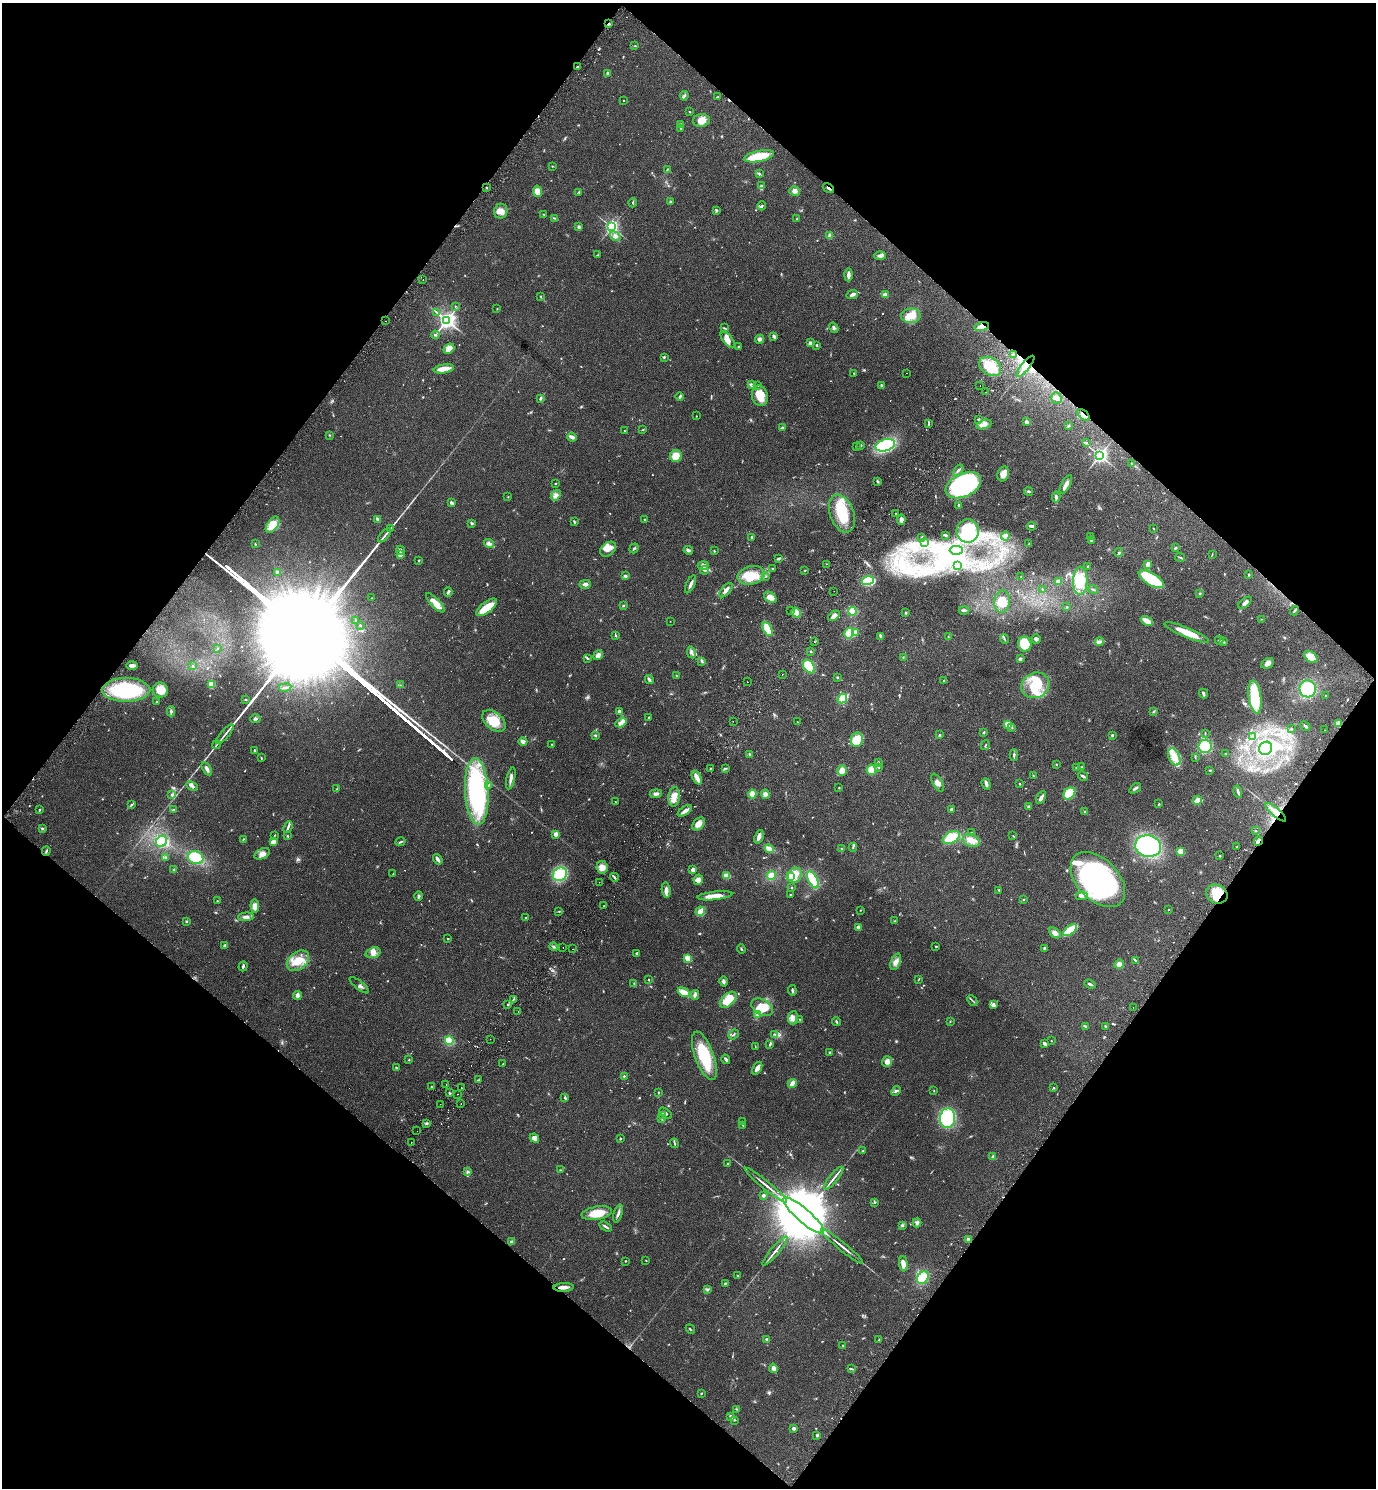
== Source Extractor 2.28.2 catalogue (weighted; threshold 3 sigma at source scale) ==
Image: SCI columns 204-5698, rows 43-5983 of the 6042 x 6022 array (HDU 1 of 3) = the unmasked area's bounding box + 8 px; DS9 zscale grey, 4 x 4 block average (1 PNG px = mean of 4 x 4 image px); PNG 1378 x 1490 px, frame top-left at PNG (2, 3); each listed source drawn as its Kron ellipse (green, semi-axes under 4 px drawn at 4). Shown black and unused: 50% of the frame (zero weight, under 2 of 3 exposures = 3% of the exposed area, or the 3 px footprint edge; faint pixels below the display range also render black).
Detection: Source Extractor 2.28.2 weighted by HDU 2 'WHT'. Background 0.0878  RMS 0.008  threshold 0.036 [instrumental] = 3 sigma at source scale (4.5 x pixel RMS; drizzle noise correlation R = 1.50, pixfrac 1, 0.05/0.05 arcsec/px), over >= 5 px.
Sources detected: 812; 7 too faint to see at this stretch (4 x 4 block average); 16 inside a brighter object's white glare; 10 cosmic-ray / hot-pixel residue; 2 long thin detections or spike segments (spike, bleed or trail) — neither listed nor drawn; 13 coinciding with a brighter row at this scale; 50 inside a brighter listed object's ellipse — not listed separately; of the other 714, all 500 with FLUX_AUTO >= 2.2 (the completeness limit of this list) listed and drawn (214 fainter detections not listed), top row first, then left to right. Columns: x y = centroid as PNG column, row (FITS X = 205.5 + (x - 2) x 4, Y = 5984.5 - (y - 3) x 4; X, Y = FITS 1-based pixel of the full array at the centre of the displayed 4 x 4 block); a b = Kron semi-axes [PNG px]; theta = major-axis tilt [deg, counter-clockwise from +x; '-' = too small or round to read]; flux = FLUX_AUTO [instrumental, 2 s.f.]
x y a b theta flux
608 24 3 2 - 6.7
635 46 2 2 - 3.4
577 67 2 2 - 8.6
608 73 3 3 - 9.9
684 96 5 2 - 6.2
717 97 3 2 - 3.2
624 100 2 2 - 3
689 112 2 2 - 2.2
701 120 8 6 6 42
681 124 3 2 - 6.8
681 128 3 2 - 3.9
759 156 15 5 12 120
552 166 2 2 - 2.7
667 170 3 2 - 3.4
759 174 3 2 - 4
761 186 4 2 - 6.2
487 188 2 2 - 3.9
828 188 6 2 -34 7.2
537 191 6 4 -81 42
795 191 5 5 - 20
579 192 2 2 - 4
670 201 2 2 - 4.1
633 203 4 2 - 4.5
762 206 4 2 - 6.9
716 210 4 3 - 5.5
501 211 7 6 - 31
544 214 3 2 - 3.9
554 218 3 2 - 3.5
797 219 3 2 - 4
579 227 3 3 - 7
612 227 3 2 - 1400
615 236 5 4 - 15
830 236 3 2 - 26
597 255 3 2 - 2.9
880 256 6 3 0 17
848 275 6 2 89 28
423 280 2 2 - 4.6
852 295 6 3 23 18
885 295 3 2 - 21
541 297 2 2 - 2.2
455 306 2 2 - 2.5
497 309 2 2 - 2.6
437 312 2 2 - 2.7
911 316 9 7 2 73
447 320 3 3 - 2800
386 321 2 2 - 3.4
982 327 7 4 13 35
724 328 4 2 - 4.1
834 328 5 3 - 8.8
435 335 4 2 - 6.4
774 336 3 2 - 15
760 339 5 3 - 11
728 340 10 4 -50 31
810 343 2 2 - 52
817 345 3 2 - 4.7
738 347 2 2 - 4.2
449 349 6 4 40 44
1013 355 2 2 - 14
664 357 3 2 - 5.4
990 366 12 8 -33 140
1025 366 13 3 51 41
444 369 10 4 9 43
854 373 2 2 - 3.6
906 373 2 2 - 3.9
751 385 4 3 - 11
980 385 2 2 - 3.6
757 386 2 2 - 3.2
882 386 4 3 - 6.3
986 392 2 2 - 3
680 396 4 2 - 6.8
760 396 10 8 -75 70
540 398 3 2 - 9.3
1056 398 6 5 - 18
1084 415 7 3 -43 17
696 416 2 2 - 2.4
978 420 3 2 - 5.1
1027 422 3 2 - 18
928 424 2 2 - 2.6
984 424 8 4 19 28
1068 426 3 2 - 5.2
782 428 3 3 - 5.2
642 430 2 2 - 2.3
624 431 2 2 - 3.3
330 435 2 2 - 2.7
572 437 5 2 - 29
1086 442 3 2 - 6.9
860 445 2 2 - 6.3
885 445 10 6 17 330
856 446 2 2 - 2.8
1100 455 3 2 - 1900
676 456 6 6 - 53
1132 464 3 2 - 2.9
958 470 6 2 53 8.9
1003 474 7 5 71 39
877 481 3 3 - 5.3
556 483 2 2 - 2.7
963 485 19 11 25 920
1066 485 10 3 63 30
1028 491 4 2 - 5.3
556 495 6 3 51 15
508 497 2 2 - 2.5
1056 497 5 3 - 8.2
451 502 4 3 - 8.6
959 505 4 2 - 4.9
842 514 20 12 -70 170
896 514 2 2 - 12
644 519 2 2 - 9.4
378 520 3 2 - 22
901 520 5 3 - 21
574 522 3 2 - 5.1
472 523 3 2 - 6.1
273 525 9 5 57 84
1032 526 4 3 - 9.9
390 529 4 2 - 5
1153 529 2 2 - 2.2
968 531 11 11 - 260
385 535 8 2 49 11
946 535 4 2 - 4.2
1005 536 4 4 - 21
752 537 3 3 - 4.6
921 537 2 2 - 2.5
1090 537 2 2 - 2.4
1091 541 3 3 - 6.2
489 543 5 4 - 14
925 543 2 2 - 2.2
255 544 3 2 - 3.4
1029 544 2 2 - 2.6
634 548 5 2 - 7.4
1176 548 3 2 - 3.9
608 549 9 6 40 41
400 550 4 3 - 7.9
688 550 5 3 - 11
714 550 3 2 - 3.2
956 550 6 4 -1 27
1119 552 5 3 - 6.8
401 554 4 3 - 22
1212 554 4 2 - 2.6
1180 557 5 2 - 5.3
779 558 4 3 - 6.1
419 560 3 2 - 4.7
826 564 2 2 - 5.9
1148 564 2 2 - 120
703 565 5 3 - 13
957 565 3 2 - 4.3
1088 566 2 2 - 4
772 569 2 2 - 2.2
704 570 4 2 - 6
805 570 3 2 - 2.7
278 572 2 2 - 55
751 575 14 9 14 90
1249 575 3 2 - 3.1
625 576 3 3 - 6.6
1021 576 2 2 - 2.2
766 577 3 2 - 2.3
1151 579 14 6 -30 230
868 581 6 4 18 150
1080 581 14 7 88 120
1058 582 4 3 - 24
585 584 6 4 2 15
690 584 9 2 65 16
1042 589 3 2 - 2.5
1093 589 5 2 - 4.7
726 590 9 2 50 25
834 591 2 2 - 2.8
448 592 4 2 - 7.4
1200 594 3 2 - 4.4
770 597 7 4 -37 43
372 598 2 2 - 2.5
1002 602 11 8 84 54
435 603 12 4 -46 53
1245 603 8 3 39 20
623 606 3 2 - 4.1
486 607 12 5 38 93
1067 607 2 2 - 3
964 610 5 3 - 11
1295 610 5 2 - 6.5
790 611 2 2 - 2.2
852 611 4 4 - 59
796 613 5 4 - 52
906 613 2 2 - 22
834 616 6 3 39 37
1261 619 2 2 - 2.3
356 620 2 2 - 4.1
670 621 2 2 - 2.6
1147 621 6 3 -29 58
360 625 2 2 - 3
767 629 7 3 -62 110
1187 632 24 5 -22 88
849 633 5 4 - 76
855 633 3 3 - 52
615 635 3 2 - 4.7
881 636 4 2 - 6
948 637 3 2 - 3.6
1004 639 5 2 - 6.1
1036 639 5 3 - 11
1219 640 4 2 - 3.9
815 642 2 2 - 5.5
1099 642 4 3 - 9.7
1223 642 2 2 - 2.7
1025 644 7 6 - 140
217 648 2 2 - 3.2
811 651 2 2 - 3.9
691 652 6 3 -81 13
598 655 5 4 - 23
903 657 2 2 - 2.6
1311 657 7 5 -37 80
587 658 3 2 - 5.8
1020 659 3 2 - 11
702 661 3 2 - 5.2
1268 663 6 5 - 22
132 666 6 2 0 24
193 666 2 2 - 7.4
809 666 7 5 -56 140
676 675 3 2 - 2.9
782 675 2 2 - 3.1
837 677 3 2 - 4.3
649 679 4 3 - 9.5
944 681 2 2 - 3.8
747 682 2 2 - 2.7
211 684 4 4 - 38
400 685 2 2 - 3.2
1035 685 14 12 25 150
285 688 6 2 9 7.6
1308 689 8 8 - 250
126 690 24 12 0 340
160 690 8 7 - 58
1203 693 5 2 - 13
1325 695 2 2 - 2.5
1255 697 16 6 -82 190
842 698 5 4 - 64
246 700 2 2 - 2.3
157 702 2 2 - 2.8
171 711 5 2 - 9.1
619 711 3 3 - 11
1154 711 4 2 - 3.9
648 717 3 2 - 3.3
255 719 5 3 - 7.8
494 721 13 8 -41 100
733 721 2 2 - 2.5
621 722 6 3 32 16
798 722 2 2 - 2.2
1008 724 3 3 - 58
1338 724 3 3 - 9.7
1305 726 5 3 - 8.1
1012 727 2 2 - 2.8
1291 729 3 2 - 4.6
1324 730 2 2 - 9.4
983 733 3 2 - 3.9
225 734 12 2 49 14
1205 734 3 2 - 2.7
595 735 3 2 - 6.4
940 735 3 2 - 6.3
1113 735 3 2 - 5.1
1253 736 3 2 - 6.2
857 740 7 6 - 86
523 741 4 3 - 23
551 744 2 2 - 2.3
216 745 4 2 - 4.2
985 745 5 2 - 4.2
1205 746 6 6 - 160
1266 748 7 6 - 330
254 751 2 2 - 3.6
749 754 3 2 - 5.1
1226 754 3 2 - 2.6
1014 755 5 2 - 7.8
1174 757 9 5 -66 48
1195 757 3 2 - 3.8
261 758 3 2 - 3.1
878 762 2 2 - 4
1056 764 3 2 - 2.4
879 767 2 2 - 3.2
1081 767 2 2 - 2.8
726 768 4 2 - 5
1076 768 3 2 - 2.4
207 769 7 3 -60 16
711 769 3 2 - 4.4
871 770 5 5 - 53
1210 770 3 2 - 2.9
842 771 5 5 - 42
1034 776 3 2 - 2.4
1083 776 5 2 - 12
697 777 7 2 -64 47
511 778 11 3 77 21
937 783 10 4 -62 25
986 784 6 3 -71 16
1020 784 2 2 - 3.9
488 785 2 2 - 3.2
192 786 6 3 -26 16
839 787 2 2 - 3.1
1135 788 7 2 37 10
337 789 3 2 - 3.7
477 791 33 12 -87 780
1238 791 6 2 -73 12
1069 793 7 5 44 150
656 794 6 3 5 15
752 794 4 3 - 52
765 794 5 4 - 25
172 795 3 2 - 6.5
674 797 10 5 85 42
1041 797 7 3 62 16
1197 800 4 3 - 47
615 801 2 2 - 2.3
1159 804 2 2 - 3.2
131 805 3 2 - 4.2
1029 806 3 3 - 6.1
951 809 4 2 - 6.1
39 810 2 2 - 4.3
173 810 3 2 - 6.4
685 811 8 3 33 19
1084 812 3 2 - 3.6
1276 812 13 3 -41 52
698 824 7 5 49 29
288 827 6 2 68 9.8
42 828 3 2 - 5.9
1255 831 2 2 - 2.5
971 833 2 2 - 4
556 834 2 2 - 83
275 835 2 2 - 2.8
288 836 2 2 - 3.2
1013 836 3 2 - 2.9
759 837 7 3 70 23
951 838 9 5 27 130
243 839 3 2 - 3.2
161 841 6 5 - 120
273 841 4 3 - 18
971 841 9 6 -20 36
1258 841 5 2 - 13
401 842 5 2 - 5.5
1148 846 13 10 -13 520
853 847 4 2 - 5.7
1237 847 2 2 - 2.6
769 849 5 2 - 50
841 849 3 2 - 4.3
46 851 4 2 - 6.6
1181 851 3 3 - 45
262 854 8 5 27 30
1220 856 2 2 - 4.3
165 858 3 2 - 4
196 858 8 6 -21 140
438 859 5 3 - 14
602 867 6 5 - 37
174 870 3 3 - 5.2
693 870 2 2 - 80
393 874 2 2 - 2.2
560 874 7 6 - 180
795 875 8 6 54 40
726 876 4 3 - 59
771 876 4 3 - 69
614 877 4 2 - 7.3
791 877 4 3 - 52
698 880 5 4 - 15
813 880 9 4 -65 180
1098 880 33 20 -46 920
599 882 2 2 - 4
792 887 2 2 - 3.4
666 890 7 3 -82 24
999 891 4 2 - 5.1
1217 894 11 9 -24 100
791 895 2 2 - 5.6
418 896 5 2 - 7.2
715 896 17 4 6 47
1082 896 6 4 1 15
1023 899 2 2 - 2.9
217 901 2 2 - 2.8
255 906 6 4 -86 38
604 906 2 2 - 20
1169 909 2 2 - 2.4
860 910 2 2 - 2.5
559 911 2 2 - 2.5
700 911 5 3 - 37
246 917 8 3 4 20
525 918 3 2 - 4.5
186 921 3 2 - 4.5
895 921 2 2 - 2.8
858 927 3 3 - 12
1070 930 8 3 37 190
1055 933 7 4 -40 25
448 939 2 2 - 3.1
225 945 3 3 - 7.9
936 946 2 2 - 3.9
553 947 4 2 - 8
563 948 2 2 - 2.2
1044 948 3 2 - 6.9
573 949 2 2 - 5.1
741 949 4 2 - 3.8
373 953 8 5 18 25
636 954 2 2 - 23
688 958 4 3 - 56
1136 960 3 2 - 4.2
298 961 12 8 39 78
896 962 9 4 69 24
1119 964 4 4 - 21
243 966 5 2 - 7.9
919 979 2 2 - 2.7
649 980 2 2 - 2.9
724 981 5 3 - 9.5
634 983 2 2 - 2.9
1090 984 6 2 -21 8.4
359 985 12 2 -39 10
792 990 5 2 - 7.1
684 992 6 4 -26 61
695 995 5 3 - 13
297 996 4 3 - 26
513 999 4 2 - 4.9
728 1000 10 6 42 93
972 1001 5 2 - 6.4
508 1005 3 2 - 4.3
993 1005 4 4 - 14
762 1007 12 7 -31 85
1133 1007 2 2 - 3.2
518 1011 2 2 - 2.8
758 1015 4 2 - 8.3
793 1018 6 5 - 26
800 1020 2 2 - 3.1
836 1021 4 2 - 5.6
950 1022 2 2 - 2.6
1085 1026 4 2 - 5.6
1105 1026 3 2 - 6.7
733 1034 6 2 40 5.2
775 1034 3 2 - 4.6
490 1039 2 2 - 7.5
449 1041 4 3 - 93
1051 1041 2 2 - 2.3
1045 1044 4 2 - 23
769 1045 2 2 - 3.2
755 1047 3 2 - 2.5
830 1052 2 2 - 4.7
704 1056 25 9 -70 210
726 1059 5 2 - 11
409 1060 3 2 - 3.8
887 1062 5 5 - 27
503 1064 2 2 - 3.3
396 1068 2 2 - 2.7
757 1068 7 3 60 27
624 1076 2 2 - 5.2
478 1080 3 2 - 3.8
792 1083 5 2 - 34
446 1084 2 2 - 3.6
432 1087 2 2 - 2.8
461 1088 2 2 - 6.5
1054 1088 2 2 - 3.1
934 1090 2 2 - 2.4
896 1091 5 3 - 8.4
449 1093 3 2 - 4.7
658 1093 2 2 - 2.6
457 1094 2 2 - 3.7
565 1098 3 2 - 6.3
440 1104 2 2 - 2.2
461 1104 2 2 - 2.6
665 1113 7 3 -37 12
663 1115 3 2 - 6.6
947 1118 10 7 85 220
662 1119 2 2 - 3
742 1122 2 2 - 2.4
427 1123 3 2 - 6
743 1125 3 2 - 2.3
417 1131 2 2 - 3.3
534 1138 5 4 - 29
621 1139 2 2 - 2.2
411 1142 2 2 - 2.9
674 1143 5 2 - 5.3
863 1151 3 2 - 4.9
993 1157 3 2 - 10
727 1164 2 2 - 4.2
560 1170 3 2 - 3.3
467 1172 3 2 - 5.5
834 1178 14 2 51 19
766 1185 27 2 -39 29
763 1195 2 2 - 33
875 1202 3 2 - 3.1
597 1213 15 6 9 76
618 1213 9 2 73 15
804 1215 26 7 -41 96000
917 1223 4 3 - 12
902 1225 4 2 - 5.6
606 1227 7 2 -31 9.7
968 1239 3 2 - 3.8
512 1242 3 3 - 13
842 1246 26 2 -39 26
775 1251 19 2 50 21
625 1261 2 2 - 3.2
646 1261 2 2 - 3.6
903 1264 7 3 -86 46
737 1275 2 2 - 2.8
923 1278 7 5 55 100
725 1283 3 2 - 6.4
564 1287 10 3 2 21
708 1290 4 2 - 5.9
690 1329 5 2 - 3.9
767 1339 3 2 - 8.8
879 1340 2 2 - 4.8
842 1346 2 2 - 4.2
773 1368 4 3 - 22
852 1369 4 2 - 5
701 1393 3 2 - 2.9
737 1409 3 2 - 3.8
731 1417 4 2 - 16
734 1420 3 2 - 3.2
794 1428 2 2 - 38
817 1435 3 2 - 7.6
Overlapping masked pixels (flux is a lower limit): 8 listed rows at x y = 608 24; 828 188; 982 327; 1025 366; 1084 415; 1276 812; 1258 841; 1217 894
Diffuse or blended objects may show on this block-average render without a row.